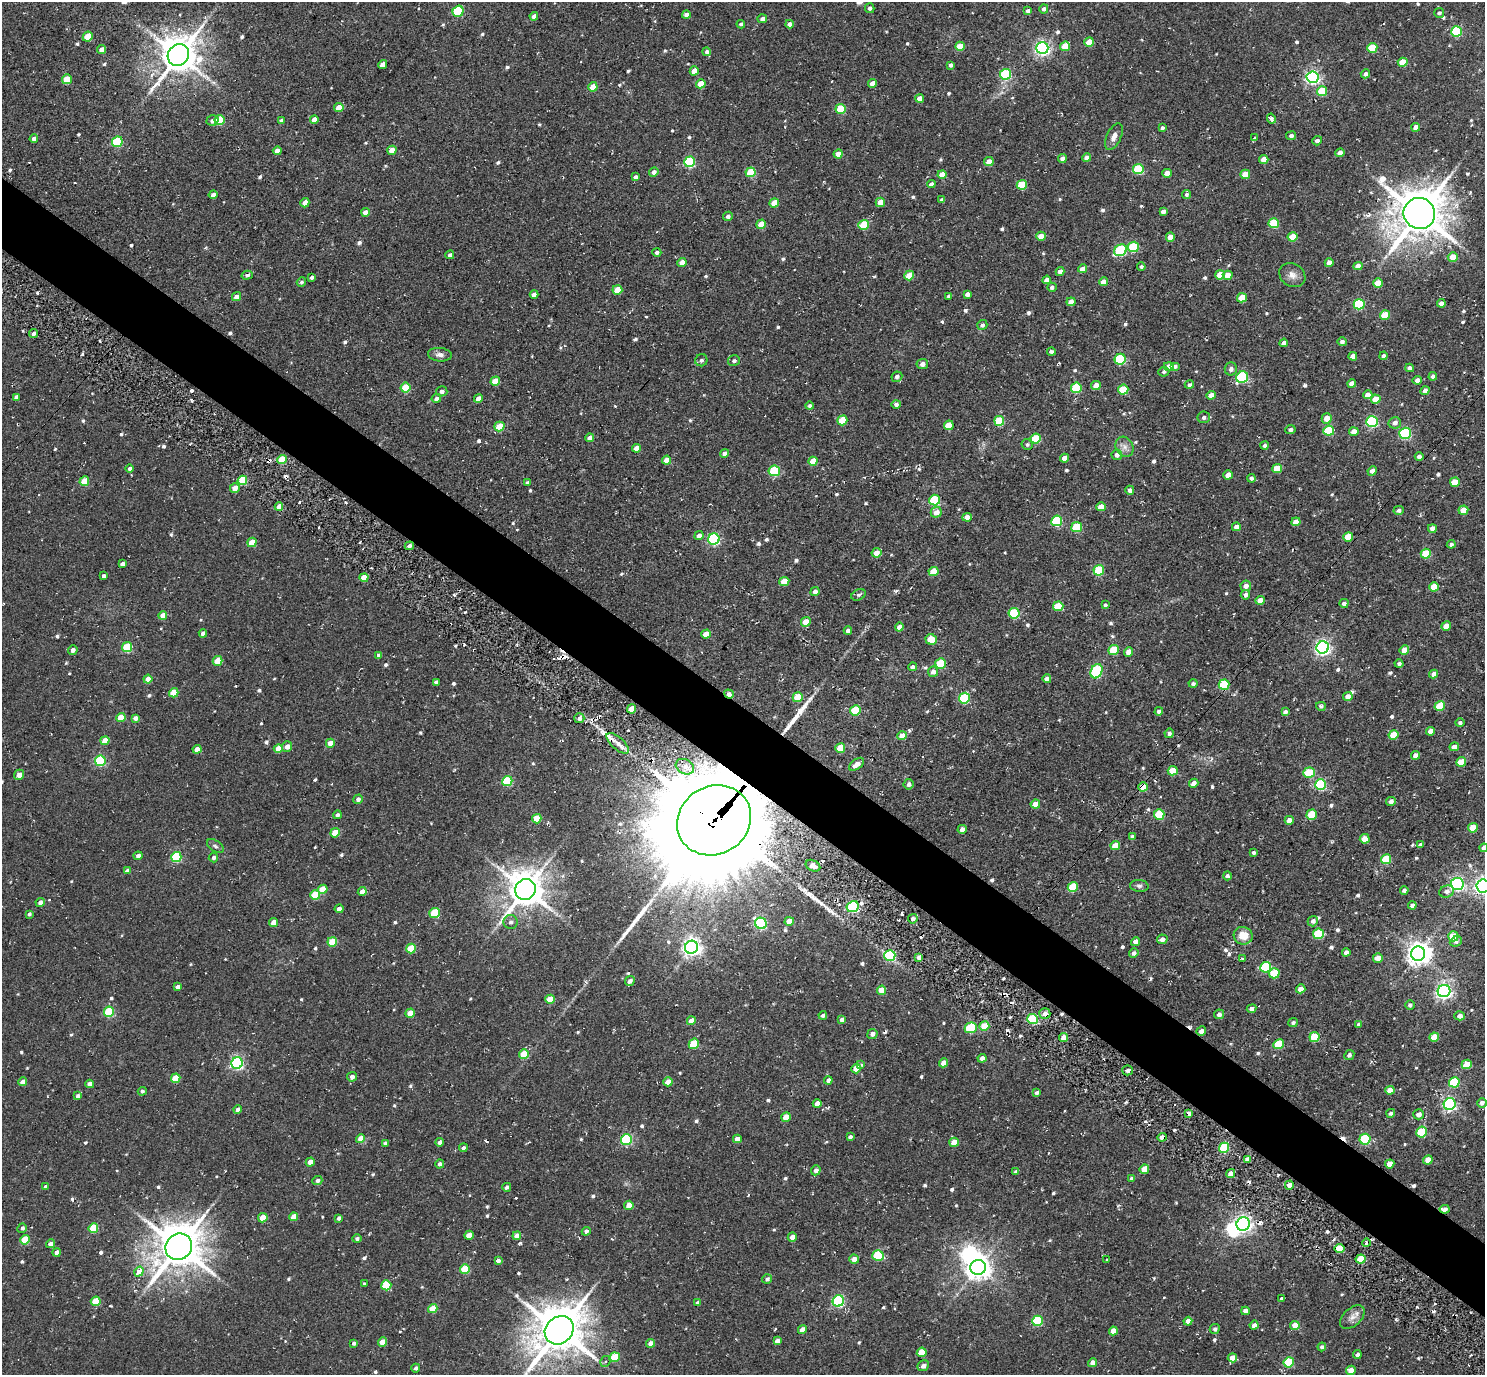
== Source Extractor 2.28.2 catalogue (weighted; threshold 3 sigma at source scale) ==
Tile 6 of 4 x 4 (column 2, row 2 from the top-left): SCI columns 1523-3005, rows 2944-4316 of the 5972 x 5985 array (HDU 1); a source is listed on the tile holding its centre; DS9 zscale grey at full resolution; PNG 1487 x 1377 px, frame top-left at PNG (2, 2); each listed source drawn as its Kron ellipse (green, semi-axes under 4 px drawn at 4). Shown black and unused: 5% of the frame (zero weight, under 2 of 3 exposures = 3% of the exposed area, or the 3 px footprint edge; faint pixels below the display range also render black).
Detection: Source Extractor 2.28.2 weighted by HDU 2 'WHT'; one run over the whole footprint, this tile lists its part. Background 0.0261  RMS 0.011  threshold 0.0498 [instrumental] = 3 sigma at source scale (4.5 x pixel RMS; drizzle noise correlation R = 1.50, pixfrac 1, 0.05/0.05 arcsec/px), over >= 5 px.
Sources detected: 744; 4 inside a brighter object's white glare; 17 cosmic-ray / hot-pixel residue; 4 long thin detections or spike segments (spike, bleed or trail) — neither listed nor drawn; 1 inside a brighter listed object's ellipse — not listed separately; of the other 718, all 500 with FLUX_AUTO >= 2.46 (the completeness limit of this list) listed and drawn (218 fainter detections not listed), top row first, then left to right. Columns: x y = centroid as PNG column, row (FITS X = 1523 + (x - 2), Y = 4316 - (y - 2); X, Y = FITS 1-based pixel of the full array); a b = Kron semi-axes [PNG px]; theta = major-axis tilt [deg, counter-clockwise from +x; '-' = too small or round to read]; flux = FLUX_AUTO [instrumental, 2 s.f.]
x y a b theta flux
870 8 5 4 - 3.3
1044 9 4 4 - 3.2
458 11 6 5 - 58
1028 11 4 4 - 3.7
1439 13 5 5 - 2.6
686 15 4 4 - 5.3
534 16 4 4 - 6.3
762 19 5 4 - 4.9
741 24 4 4 - 2.5
790 24 4 4 - 5.4
1456 31 5 5 - 89
88 37 5 4 - 26
1089 42 5 4 - 21
960 46 5 4 - 21
1065 46 5 4 - 28
1042 48 6 6 - 300
1372 48 5 5 - 43
101 49 5 4 - 6.2
707 52 4 4 - 4.1
178 55 11 10 - 3200
1403 62 5 4 - 25
383 65 4 4 - 12
950 65 4 3 - 3.3
694 71 5 4 - 14
1006 74 5 5 - 96
1365 74 5 4 - 4.3
1312 77 6 6 - 270
67 79 5 4 - 23
873 83 4 4 - 11
701 84 5 4 - 20
593 87 5 4 - 18
1322 91 5 5 - 35
920 98 4 4 - 8.1
339 107 4 4 - 15
841 109 5 5 - 43
314 119 4 4 - 8.9
1271 119 5 3 - 5.9
219 120 5 5 - 47
281 120 4 4 - 2.6
213 121 6 5 - 4.4
1416 127 4 4 - 9.1
1162 128 4 3 - 3.1
1291 136 5 4 - 3.3
1114 137 14 7 65 6.5
1254 137 3 3 - 2.8
34 138 4 4 - 5.5
1317 141 5 4 - 4
117 142 5 5 - 74
392 150 5 4 - 14
277 151 4 4 - 6.2
1340 153 4 4 - 7.5
838 154 4 4 - 12
1087 158 4 4 - 8.1
1062 159 4 4 - 6.4
1264 159 4 4 - 12
689 162 5 5 - 96
989 162 5 4 - 16
1138 169 5 5 - 66
654 172 5 4 - 4.4
751 172 5 4 - 46
1167 173 4 4 - 9.9
942 174 4 4 - 15
1245 174 5 4 - 19
635 177 4 4 - 3
931 184 4 4 - 5.3
1022 185 5 5 - 40
1187 194 4 4 - 2.5
213 195 4 4 - 5.3
942 200 4 4 - 4.4
880 202 4 4 - 13
305 203 5 4 - 8.5
774 203 5 4 - 19
1163 211 4 4 - 4.3
365 212 4 4 - 6.8
1419 213 16 15 - 5000
728 216 5 4 - 3.5
1274 223 5 5 - 46
761 224 5 4 - 19
864 225 5 5 - 35
1041 236 4 4 - 13
1170 237 4 4 - 12
1293 237 5 4 - 24
1133 247 5 5 - 58
1120 250 7 5 31 93
657 252 4 4 - 3.1
450 255 4 4 - 3.3
1453 257 5 5 - 15
682 263 5 4 - 8.5
1329 263 4 4 - 10
1358 266 5 4 - 7.4
1141 267 4 4 - 2.5
1083 269 5 4 - 7.8
1060 272 4 4 - 6.3
247 275 5 4 - 3.2
909 275 5 4 - 24
1220 275 5 4 - 20
1228 275 5 4 - 11
1292 275 14 11 -31 8
311 277 4 3 - 3
1047 280 4 4 - 6.3
301 282 5 4 - 2.5
1103 282 4 4 - 9
1378 283 5 4 - 20
1052 287 5 4 - 3
617 290 5 4 - 24
534 294 4 4 - 5.9
967 294 4 4 - 4.5
949 296 4 3 - 3
237 297 5 4 - 7.9
1242 298 5 4 - 20
1071 302 4 4 - 10
1441 303 4 4 - 6.1
1359 304 5 5 - 77
1385 315 5 4 - 27
982 325 5 5 - 3.2
34 333 5 4 - 3.2
1342 342 4 4 - 3.6
1284 343 4 4 - 5.7
1051 352 4 4 - 3
440 355 12 6 -5 5.4
1353 356 4 4 - 7.4
1384 356 4 4 - 3.7
1120 359 5 5 - 84
701 360 6 6 - 3.1
734 361 6 5 - 2.9
922 364 6 5 - 4.9
1175 366 5 4 - 3.7
1168 367 5 4 - 10
1410 368 4 4 - 4.6
1231 369 6 6 - 4
1164 372 5 5 - 2.7
1433 376 4 4 - 5.3
897 377 5 5 - 3.3
1242 377 6 5 - 100
1417 380 4 4 - 5.8
495 381 5 4 - 22
1352 384 4 4 - 7.6
1096 385 5 4 - 10
1189 385 4 4 - 2.8
406 388 5 4 - 37
1076 388 5 5 - 58
1123 390 5 5 - 41
442 391 5 5 - 4.3
1425 391 4 4 - 6.1
1211 395 4 4 - 10
1368 395 4 4 - 11
16 397 4 4 - 4.9
436 398 5 4 - 4.1
478 398 4 4 - 6.5
1376 399 5 4 - 14
896 404 5 4 - 3
810 406 4 4 - 3.2
1204 417 6 6 - 3.8
1327 418 5 5 - 13
842 420 5 4 - 36
999 421 5 5 - 52
1372 422 6 5 - 120
1395 423 6 5 - 5
949 425 5 4 - 25
499 427 5 4 - 30
1290 430 5 4 - 3.3
1329 431 5 5 - 55
1354 432 4 4 - 11
1405 433 5 5 - 120
590 438 4 4 - 9.2
1036 439 5 5 - 49
1027 444 5 5 - 2.5
1264 445 4 4 - 2.6
1124 447 10 8 -62 6.4
636 448 4 4 - 9.2
724 453 4 4 - 4.9
1117 455 5 5 - 5
1419 456 4 4 - 4.4
1064 458 4 4 - 11
282 460 5 4 - 29
666 460 4 4 - 17
813 461 5 4 - 19
1277 468 5 4 - 21
130 469 4 4 - 4
774 471 6 5 - 67
1372 471 5 4 - 4.9
1228 475 5 4 - 14
1251 478 4 4 - 2.8
242 480 5 4 - 38
84 481 5 4 - 33
1455 482 5 4 - 19
528 483 4 4 - 3.6
235 488 5 4 - 9.3
1130 490 4 4 - 5.4
935 500 5 5 - 68
279 507 4 4 - 9.6
1101 507 5 4 - 14
1399 510 5 4 - 3.5
1463 510 5 4 - 16
936 512 5 5 - 10
967 517 5 4 - 9.4
1057 521 5 5 - 82
1296 522 4 4 - 11
1077 527 5 5 - 48
1236 527 4 4 - 7.3
1432 528 4 4 - 6.5
699 536 5 4 - 5.6
1348 537 5 4 - 30
714 539 6 5 - 150
252 542 5 4 - 19
1451 544 4 4 - 3
409 546 5 4 - 3.7
876 553 5 4 - 8.9
1426 554 5 5 - 36
122 564 4 4 - 4.4
1099 570 5 5 - 56
934 571 5 4 - 22
104 576 4 4 - 3.7
364 578 4 4 - 19
784 581 5 4 - 18
1246 586 5 5 - 7.2
1434 587 5 4 - 19
815 592 5 4 - 5.1
858 595 7 5 28 2.5
1245 595 5 4 - 4.5
1260 600 5 4 - 12
1344 603 5 4 - 4.2
1105 605 4 4 - 2.5
1058 606 5 5 - 37
1014 613 5 5 - 78
163 615 4 4 - 11
806 622 5 4 - 13
1446 626 5 4 - 14
899 627 4 4 - 7.7
848 631 4 4 - 4.5
203 633 4 4 - 6.8
706 634 5 4 - 15
931 639 6 5 - 32
127 647 5 5 - 52
1323 647 6 6 - 360
73 650 5 5 - 4.4
1114 650 5 5 - 42
1404 650 5 4 - 11
1129 652 5 4 - 10
379 655 4 4 - 6.5
218 661 5 4 - 24
941 663 5 5 - 55
1399 664 4 4 - 2.6
913 667 4 4 - 3.2
1096 671 7 5 66 120
933 672 5 5 - 5.9
1434 674 4 4 - 6.5
148 679 4 4 - 12
1047 679 4 4 - 5.5
436 682 4 3 - 2.7
1193 684 4 4 - 2.5
1224 685 5 5 - 72
174 693 5 4 - 25
729 694 5 4 - 5
798 697 5 5 - 31
1348 697 5 4 - 7.4
964 698 5 5 - 76
1321 706 5 4 - 2.6
1440 706 5 5 - 38
632 709 4 4 - 21
855 710 5 5 - 42
1159 711 4 4 - 4
1285 712 4 4 - 4.4
121 717 5 4 - 23
135 718 4 4 - 6.3
579 718 5 5 - 4.7
1460 723 4 4 - 3
1430 731 4 4 - 7.2
1169 733 5 4 - 3
1394 735 5 4 - 26
902 736 5 4 - 12
105 740 5 4 - 16
330 743 4 4 - 12
618 743 14 6 -42 8.7
287 747 5 5 - 6.3
1454 747 5 4 - 6.6
840 748 5 4 - 26
197 749 4 4 - 11
278 749 4 4 - 14
1416 755 4 4 - 7.5
100 761 5 5 - 97
1461 762 5 4 - 23
857 764 9 5 36 9.1
685 767 10 7 -28 8.2
1173 771 5 4 - 23
1309 773 6 5 - 41
19 775 5 5 - 6.3
507 781 5 5 - 63
1194 783 5 4 - 4.7
909 784 5 5 - 3.3
1320 785 5 5 - 120
1143 787 5 4 - 27
358 799 5 4 - 3.6
1391 801 5 4 - 5.1
1035 804 5 4 - 12
1159 814 5 5 - 45
337 815 4 4 - 3.4
1312 815 5 5 - 40
537 819 5 4 - 26
714 820 38 34 32 32000
1289 820 4 4 - 7.2
1473 828 5 4 - 24
962 829 4 4 - 5
335 833 5 4 - 20
1132 836 4 4 - 2.7
1365 839 5 4 - 16
1115 845 5 4 - 18
1421 845 4 4 - 3.3
215 846 9 5 -33 2.7
1484 848 4 4 - 6
1254 852 4 4 - 2.6
138 856 4 4 - 4.2
176 857 5 5 - 77
213 858 5 4 - 3
1386 859 5 5 - 47
813 866 8 5 -26 11
127 871 4 4 - 5.9
1227 876 4 4 - 3
1457 884 6 6 - 270
1139 886 9 6 -6 3.2
1483 886 6 6 - 370
1073 887 5 5 - 41
323 889 5 4 - 18
525 889 11 10 - 2900
1404 890 4 4 - 3.7
1447 891 7 6 - 4.5
362 892 4 4 - 7.7
315 895 5 5 - 39
40 902 5 4 - 5
1412 905 4 4 - 4.4
853 907 6 5 - 140
339 909 4 4 - 4.8
434 913 5 5 - 42
29 914 4 3 - 3
913 919 5 4 - 3.4
789 921 5 4 - 14
1313 921 5 5 - 4.3
273 922 4 4 - 9.6
511 922 7 7 - 3.7
761 923 6 5 - 130
1318 934 5 5 - 61
1243 936 9 8 - 16
1453 936 5 5 - 28
1162 939 5 4 - 5.3
1456 941 6 5 - 3.5
332 942 5 4 - 34
1136 942 4 4 - 6.5
691 947 6 6 - 520
411 948 5 4 - 35
1346 952 4 4 - 5
1134 953 5 4 - 4
1418 954 7 7 - 950
890 955 5 5 - 88
919 957 4 4 - 5.8
1243 958 3 3 - 3.9
1378 958 5 5 - 8.4
1266 967 5 5 - 69
1274 973 5 5 - 40
630 981 5 4 - 4
177 987 4 3 - 3.4
1301 989 4 4 - 10
882 990 5 4 - 15
1444 991 6 6 - 370
550 999 5 4 - 22
1410 1005 5 4 - 2.7
1252 1009 5 4 - 5
109 1012 5 5 - 63
410 1013 5 4 - 18
1045 1013 5 5 - 6.3
1219 1014 5 4 - 4.2
823 1015 4 3 - 3.1
1460 1016 5 4 - 5.9
1032 1019 5 5 - 80
842 1020 4 4 - 4.6
691 1021 4 4 - 9
1293 1022 5 4 - 2.5
1359 1025 4 4 - 3.9
984 1026 5 5 - 22
971 1028 6 5 - 51
1201 1031 5 4 - 5
872 1034 5 5 - 4.9
1314 1037 5 5 - 41
1434 1037 5 4 - 19
1064 1038 4 4 - 12
694 1044 5 5 - 47
1279 1044 5 5 - 44
524 1054 5 4 - 23
1349 1055 5 4 - 2.5
982 1058 4 4 - 5.5
237 1063 6 5 - 190
943 1063 4 4 - 9.7
1467 1064 5 4 - 24
861 1065 3 3 - 2.5
856 1069 5 4 - 20
1128 1070 5 5 - 4.3
352 1077 5 4 - 4.2
176 1078 5 4 - 27
828 1080 4 4 - 4.5
23 1082 4 4 - 6.3
668 1082 4 4 - 11
1454 1082 5 5 - 59
90 1084 4 4 - 7.2
1390 1090 5 4 - 9.3
142 1091 4 4 - 2.9
1037 1093 4 3 - 2.7
78 1096 4 4 - 3.7
1482 1103 5 4 - 4.7
817 1104 4 4 - 9.1
1450 1104 6 6 - 230
238 1110 4 4 - 4.6
1189 1113 4 4 - 5.3
1391 1113 4 4 - 2.8
1419 1114 5 5 - 6.6
786 1117 5 4 - 18
1422 1132 5 5 - 50
850 1137 4 4 - 2.9
1162 1137 5 4 - 8.1
361 1139 4 4 - 13
737 1139 4 4 - 6.9
1365 1139 5 5 - 92
626 1140 5 5 - 100
440 1142 4 4 - 5.8
954 1142 5 4 - 19
385 1143 4 3 - 2.7
463 1148 4 4 - 2.8
1224 1148 5 5 - 69
1248 1159 4 4 - 6.2
1428 1160 5 4 - 12
310 1162 4 4 - 11
440 1164 4 4 - 3.2
1390 1164 5 4 - 11
1144 1169 5 4 - 17
816 1170 5 4 - 5.5
1016 1172 4 4 - 2.5
1231 1174 5 4 - 9.4
1131 1178 4 4 - 2.7
317 1181 5 4 - 3.6
1289 1185 4 4 - 7.3
46 1187 4 4 - 4.1
507 1187 4 3 - 3.6
629 1205 5 4 - 14
1445 1209 5 4 - 4.8
294 1217 4 4 - 15
263 1218 5 4 - 22
339 1218 4 3 - 3.2
1243 1224 7 6 - 440
22 1228 5 4 - 3.1
93 1228 5 4 - 39
586 1231 4 4 - 3
469 1235 5 4 - 14
517 1236 4 4 - 8.9
792 1237 4 4 - 7.1
357 1239 5 4 - 2.6
25 1240 5 4 - 30
1366 1243 4 3 - 3.4
50 1244 4 4 - 6.6
179 1247 14 12 46 4300
1339 1248 5 4 - 23
57 1252 4 4 - 5
878 1255 5 5 - 64
854 1259 5 4 - 8.1
1361 1259 5 4 - 27
1107 1260 3 3 - 2.8
498 1261 4 4 - 4.5
978 1267 8 7 - 1100
465 1269 5 5 - 34
139 1272 5 3 - 53
767 1279 5 5 - 3.1
364 1284 4 3 - 2.6
386 1285 5 5 - 43
1281 1299 3 3 - 29
96 1301 5 4 - 30
838 1301 6 5 - 140
697 1303 4 4 - 2.5
433 1308 5 4 - 26
1245 1311 4 4 - 6.8
1352 1317 14 8 42 7.6
1038 1321 5 5 - 72
1188 1321 4 4 - 8
1254 1325 4 4 - 5.2
1295 1325 5 4 - 13
1215 1329 5 5 - 2.8
559 1330 15 13 42 5100
802 1330 4 4 - 7.4
1113 1331 4 4 - 9.7
777 1341 4 4 - 6
382 1342 4 4 - 14
354 1343 3 3 - 2.6
651 1343 4 4 - 7.9
1322 1347 4 4 - 2.9
922 1352 5 4 - 24
1357 1354 4 4 - 3.4
615 1357 5 5 - 32
1232 1358 4 4 - 13
605 1362 6 4 58 2.7
1289 1362 5 5 - 61
1093 1363 4 4 - 9
923 1366 6 5 - 4.4
416 1368 4 4 - 3.1
1351 1370 5 4 - 12
Overlapping masked pixels (flux is a lower limit): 10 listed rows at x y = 282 460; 409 546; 1224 685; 729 694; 618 743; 1143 787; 714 820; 1045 1013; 1162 1137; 1445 1209
Isophote crosses this tile's border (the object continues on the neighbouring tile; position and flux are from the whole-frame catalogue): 3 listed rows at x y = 1484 848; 1483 886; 559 1330